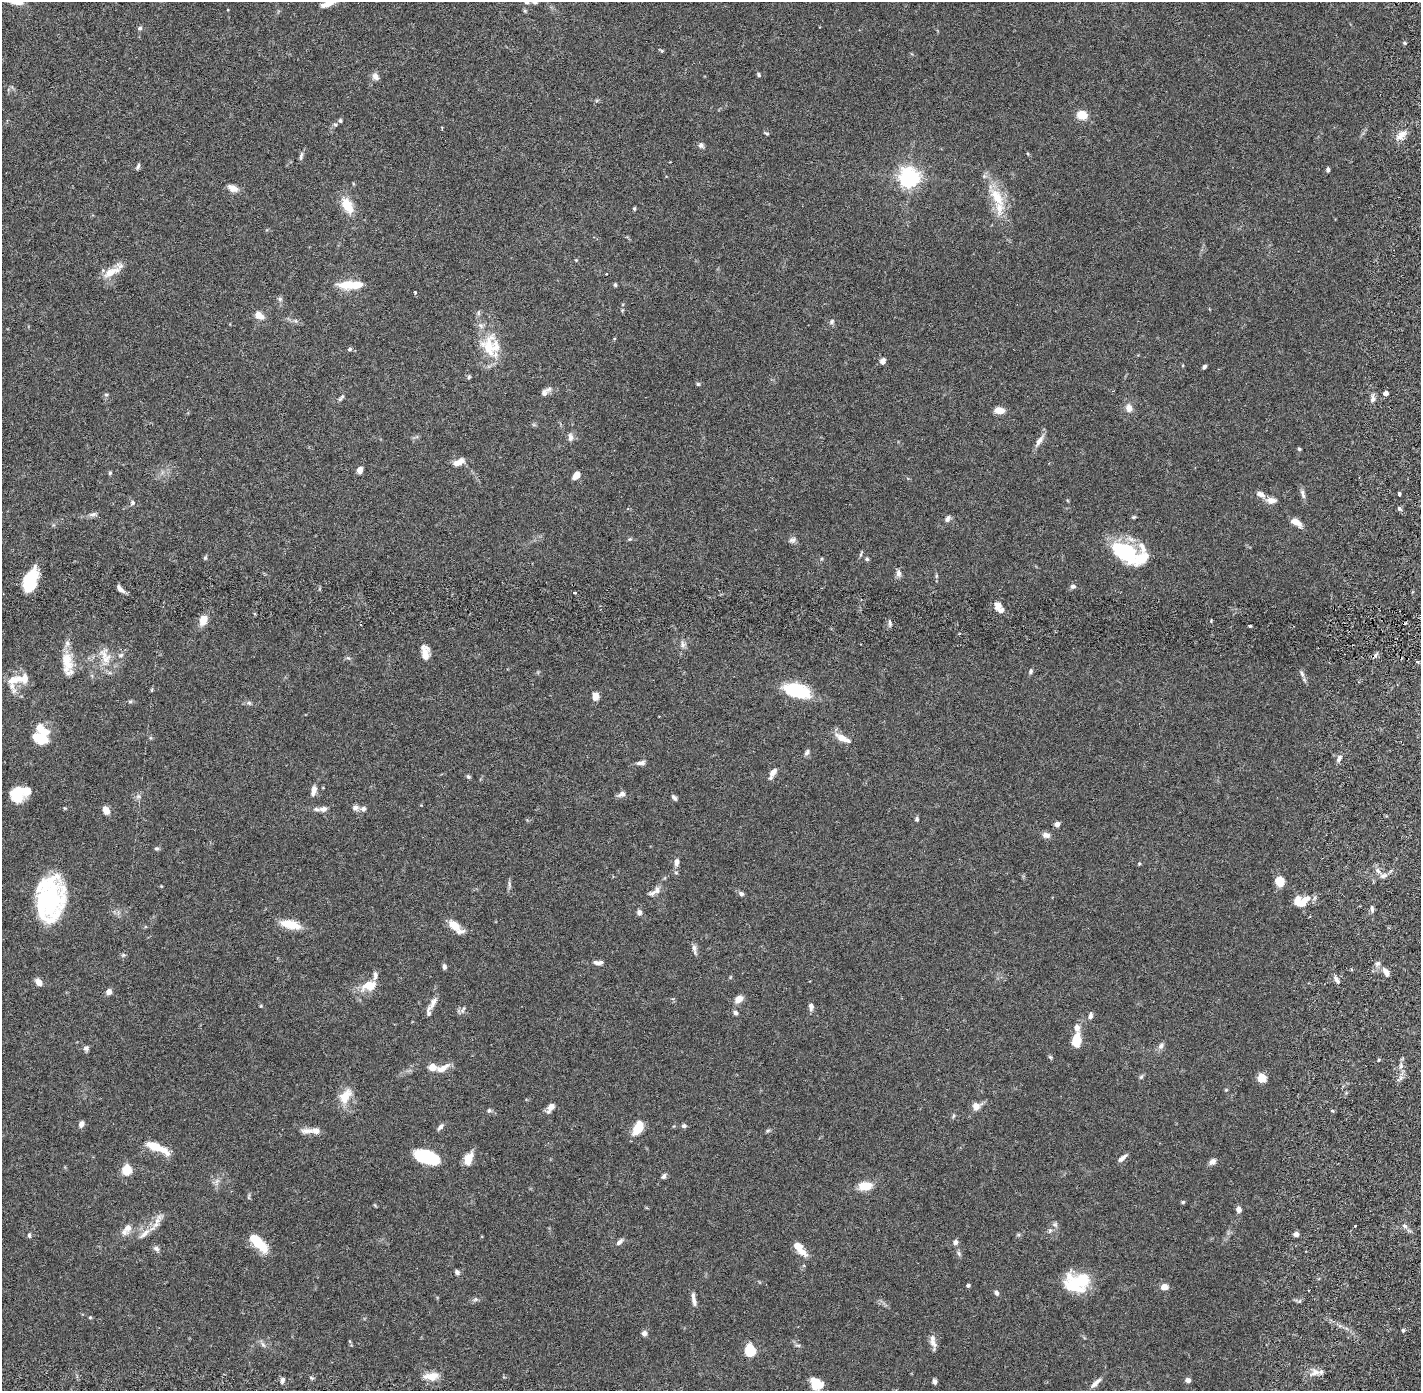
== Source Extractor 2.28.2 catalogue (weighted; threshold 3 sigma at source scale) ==
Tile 11 of 4 x 4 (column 3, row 3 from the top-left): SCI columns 2922-4340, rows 1493-2881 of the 5845 x 5872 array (HDU 1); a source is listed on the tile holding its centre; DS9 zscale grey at full resolution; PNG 1423 x 1393 px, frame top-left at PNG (2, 2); no overlay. Shown black and unused: <1% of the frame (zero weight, under 2 of 6 exposures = <1% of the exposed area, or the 3 px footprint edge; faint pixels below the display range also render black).
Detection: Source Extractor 2.28.2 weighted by HDU 2 'WHT'; one run over the whole footprint, this tile lists its part. Background 0.0688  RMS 0.0048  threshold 0.0195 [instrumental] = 3 sigma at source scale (4.09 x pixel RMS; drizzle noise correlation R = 1.36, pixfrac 0.8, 0.05/0.05 arcsec/px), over >= 5 px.
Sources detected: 235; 7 inside a brighter object's white glare — not listed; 19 inside a brighter listed object's ellipse — not listed separately; the other 209 listed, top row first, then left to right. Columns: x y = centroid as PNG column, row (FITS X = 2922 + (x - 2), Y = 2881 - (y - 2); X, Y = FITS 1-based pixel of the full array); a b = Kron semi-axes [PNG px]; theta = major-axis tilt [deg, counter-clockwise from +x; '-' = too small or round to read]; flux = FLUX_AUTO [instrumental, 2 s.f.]
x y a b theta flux
526 2 6 6 - 0.67
535 2 8 6 10 0.75
328 3 19 6 25 3.1
140 28 6 5 - 0.58
1404 43 5 3 - 0.35
662 51 5 4 - 0.34
759 75 6 4 -51 0.45
375 77 10 7 -55 1.3
1082 115 7 6 - 6.5
340 121 6 5 - 0.47
335 124 6 3 -19 0.34
442 128 3 2 - 0.26
766 133 7 3 -21 0.34
1401 135 17 9 41 2.5
701 145 7 6 - 0.89
301 156 12 4 78 0.7
138 166 8 4 68 0.55
1328 170 5 4 - 0.54
909 177 7 7 - 160
233 188 14 8 -23 1.9
997 197 32 14 -58 8.7
347 205 20 11 -60 5.5
634 209 4 3 - 0.38
576 260 4 4 - 0.24
111 272 25 9 24 4
348 285 24 10 -3 5.9
615 285 5 4 - 0.38
415 292 4 3 - 0.29
280 299 6 6 - 0.6
259 315 12 7 -36 2.7
296 321 6 4 -70 0.4
832 321 8 6 50 0.61
488 347 35 22 86 9.8
350 349 5 4 - 0.49
883 361 8 6 65 1.1
1204 367 5 3 - 0.56
469 377 6 5 - 0.4
698 384 5 5 - 0.39
549 389 11 7 31 1
1386 393 4 4 - 1.4
106 395 6 4 -1 0.38
1373 398 12 6 88 1.1
340 399 7 6 - 0.56
1129 408 9 7 -74 2
999 410 10 6 -7 3.4
570 437 11 6 -84 1.1
1039 441 18 6 56 1.7
1299 449 4 4 - 0.42
457 463 11 7 16 2.2
360 470 6 5 - 1.8
110 473 5 4 - 0.36
576 475 9 6 49 2
1261 494 13 6 -30 1.6
1303 494 15 5 -74 1.1
1399 494 4 3 - 0.87
1271 500 13 8 -4 1.8
132 503 7 6 - 0.72
1399 508 5 5 - 0.52
93 514 12 5 9 0.99
1133 517 6 5 - 0.35
947 519 9 6 57 0.94
1296 522 11 6 -32 2.9
630 539 6 4 41 0.36
792 540 10 7 15 0.93
1127 551 27 16 -72 16
205 558 6 5 - 0.39
867 559 5 5 - 0.43
898 573 9 6 -83 1.1
936 576 6 4 72 0.39
30 580 23 11 69 11
1073 586 7 6 - 0.74
120 589 10 5 -43 1.5
574 593 3 3 - 0.7
997 605 10 8 65 1.8
203 620 12 8 72 2.9
1211 621 4 3 - 0.32
890 622 8 4 -82 0.58
1250 626 4 3 - 0.31
683 645 11 7 -89 1.1
425 652 17 9 -83 2.7
106 659 23 16 -57 5.3
66 661 28 13 -83 6.1
1031 671 6 5 - 0.59
1302 673 10 5 -59 0.76
16 679 23 10 14 4
799 690 26 16 -14 13
595 696 9 7 79 1.6
130 701 7 4 0 0.41
249 703 7 5 -3 0.63
40 738 11 7 -24 9.8
842 738 19 7 -27 3
807 752 9 5 58 0.72
1339 758 10 5 62 0.94
641 763 10 5 8 1.1
773 772 12 7 51 1.7
468 777 6 5 - 0.49
314 790 13 6 78 1.8
16 794 15 14 - 6.8
622 794 10 6 21 1.2
138 796 8 5 -17 0.75
674 798 8 4 -47 0.64
355 808 7 6 - 1.3
323 809 13 8 12 1.5
363 809 7 7 - 0.91
106 810 8 5 -61 2.6
917 819 6 5 - 0.52
1057 824 6 5 - 1.2
1046 835 10 7 -10 1.2
156 848 6 6 - 0.49
676 862 9 6 85 1.2
1139 863 4 4 - 0.29
1378 871 8 4 -46 0.95
613 876 5 3 - 0.26
1383 876 9 6 10 1
1280 881 9 8 - 4.1
509 884 9 4 -78 0.57
161 886 4 4 - 0.22
652 893 14 7 23 1.4
741 894 7 6 - 0.72
51 898 40 20 88 37
1303 902 18 8 48 3.3
1372 909 9 5 -83 0.73
639 912 8 6 -83 0.86
290 924 24 9 -13 5.5
454 925 10 6 -36 5.8
694 948 12 7 -89 1.1
123 955 6 5 - 0.48
598 962 12 5 1 1.2
1378 963 7 6 - 0.88
444 967 6 5 - 0.68
1386 972 12 7 -67 1.5
1337 980 12 5 -61 1
39 982 7 5 -46 2.4
369 986 20 12 14 4.9
109 992 5 5 - 1.8
738 999 10 7 40 2.3
433 1002 16 7 62 1.7
261 1006 4 4 - 0.27
811 1006 9 6 -89 1.1
463 1009 12 3 66 0.59
735 1013 6 5 - 0.75
1090 1016 9 5 77 0.83
1077 1028 9 7 -86 1.6
1076 1040 12 7 81 6.9
1161 1046 9 7 61 1.1
86 1048 7 7 - 0.78
1050 1057 6 4 -45 0.41
1401 1066 8 5 84 0.9
432 1067 5 5 - 5.7
442 1068 20 8 26 2.5
1141 1077 7 4 45 0.48
1262 1078 5 5 - 8.2
345 1096 21 12 57 4.8
976 1106 9 8 - 2.3
551 1107 10 7 40 1.9
489 1110 7 5 62 0.51
1332 1111 4 3 - 0.41
953 1116 6 4 87 0.39
81 1124 8 6 60 1.1
684 1126 6 5 - 0.74
440 1127 10 5 51 0.96
638 1127 17 9 61 5.1
306 1131 19 7 1 2
768 1131 6 5 - 0.43
157 1148 29 8 -24 6
425 1157 21 14 -18 14
1122 1158 13 5 40 1.2
468 1159 14 8 69 4.2
1213 1162 7 6 - 1.5
127 1170 5 5 - 17
664 1176 8 5 57 0.69
217 1181 8 5 45 0.85
867 1186 12 10 43 3.4
249 1197 9 3 77 0.43
1183 1202 5 4 - 0.4
1239 1209 7 6 - 1.2
1355 1226 3 2 - 0.26
1405 1226 8 5 -28 0.8
128 1228 11 9 65 2
1050 1230 7 6 - 0.64
145 1233 23 7 41 2.9
1296 1234 5 5 - 1.2
29 1235 6 4 82 0.58
258 1242 24 9 -43 7.7
619 1242 9 5 43 1.1
955 1242 7 6 - 0.82
799 1248 19 7 -48 4.3
156 1249 10 6 -40 0.92
457 1272 7 6 - 0.74
1077 1282 26 18 13 15
968 1285 4 4 - 0.54
1164 1287 7 6 - 2.1
996 1293 6 5 - 0.77
475 1299 8 6 21 0.66
694 1301 13 6 -73 1.4
90 1317 5 4 - 0.29
1403 1330 5 4 - 0.4
644 1333 7 6 - 0.89
933 1342 13 8 -70 1.8
263 1345 9 5 -62 0.79
750 1350 7 7 - 13
1315 1372 13 9 29 2.1
431 1376 16 8 2 3.6
312 1378 5 5 - 0.42
282 1380 7 5 82 0.84
1188 1380 5 5 - 1.1
935 1382 6 4 -87 0.82
1096 1383 17 5 45 1.6
816 1384 14 11 -42 5.7
Isophote crosses this tile's border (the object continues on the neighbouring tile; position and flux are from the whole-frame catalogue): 3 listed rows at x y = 526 2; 535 2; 328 3